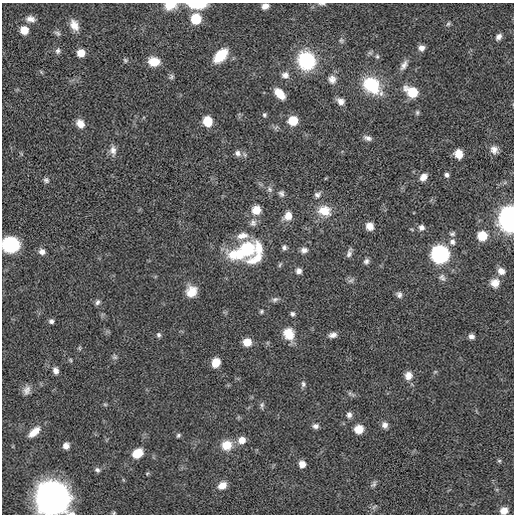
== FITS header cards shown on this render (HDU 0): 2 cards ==
NAXIS1  =                  512
NAXIS2  =                  512

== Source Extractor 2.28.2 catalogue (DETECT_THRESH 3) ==
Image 512 x 512 px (HDU 0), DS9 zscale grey, 1 PNG px = 1 image px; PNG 516 x 516 px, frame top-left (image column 1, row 512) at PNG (2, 3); no overlay
Background 1.44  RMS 20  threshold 61.1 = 3 sigma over >= 5 px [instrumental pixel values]
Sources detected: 116; all 116 listed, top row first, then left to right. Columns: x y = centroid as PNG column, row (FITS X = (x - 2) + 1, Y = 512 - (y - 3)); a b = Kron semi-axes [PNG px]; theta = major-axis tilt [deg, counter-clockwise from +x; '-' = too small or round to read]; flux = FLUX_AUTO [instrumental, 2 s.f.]
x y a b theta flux
322 4 10 4 1 2.8e+03
170 5 12 8 6 2.3e+04
196 5 20 7 -3 3.2e+04
265 6 7 5 17 7.8e+03
30 19 12 8 -9 8.3e+03
196 19 8 7 - 4.8e+04
448 24 7 5 72 2.7e+03
74 25 13 9 -65 1.4e+04
24 30 7 7 - 2.2e+04
57 33 10 5 -27 3.5e+03
499 37 8 6 50 5.8e+03
341 40 7 6 - 2.9e+03
421 48 7 7 - 7.5e+03
58 51 8 6 75 3.7e+03
81 53 6 6 - 2.0e+04
220 56 16 9 46 3.8e+04
377 56 7 5 -75 2.8e+03
125 60 6 5 - 2.3e+03
306 61 16 15 - 1.0e+05
154 62 11 9 -8 2.1e+04
404 65 14 7 58 7.5e+03
41 72 7 3 -54 1.7e+03
285 75 9 8 - 7.3e+03
171 77 7 6 - 2.9e+03
332 79 11 10 - 8.6e+03
372 85 19 14 -43 7.5e+04
412 92 11 8 -30 4.7e+04
280 94 12 7 -47 2.0e+04
340 101 10 7 -32 7.9e+03
417 112 7 5 89 2.4e+03
264 115 5 5 - 2.4e+03
208 121 9 8 - 2.6e+04
293 121 7 7 - 3.5e+04
80 124 9 7 -55 1.2e+04
368 138 10 6 -17 5.4e+03
113 150 14 8 -84 8.3e+03
494 150 10 9 - 8.5e+03
238 153 9 8 - 6.0e+03
459 154 8 7 - 1.9e+04
447 175 5 5 - 3.7e+03
423 177 9 7 46 9.2e+03
46 180 7 7 - 3.6e+03
269 189 9 7 -65 4.3e+03
281 193 8 7 - 4.1e+03
317 195 9 7 37 4.9e+03
256 210 10 10 - 1.7e+04
324 211 17 13 -14 2.5e+04
288 216 10 8 54 1.5e+04
511 219 9 7 89 1.9e+06
253 223 10 9 - 6.6e+03
370 226 9 8 - 1.2e+04
421 228 7 7 - 6.1e+03
452 234 9 6 10 3.4e+03
242 236 18 9 8 1.3e+04
482 236 7 7 - 3.8e+04
452 242 9 8 - 6.4e+03
10 244 12 10 -9 1.3e+05
284 247 7 6 - 3.9e+03
259 248 17 9 -80 1.9e+04
247 249 19 18 - 6.8e+04
304 250 9 7 5 5.9e+03
42 252 8 7 - 6.4e+03
349 253 12 5 73 4.8e+03
236 254 27 15 -9 4.4e+04
440 254 9 9 - 4.8e+05
257 258 21 9 31 2.2e+04
366 261 7 6 - 4.3e+03
280 265 8 4 63 2.2e+03
299 271 7 7 - 6.1e+03
501 271 10 9 - 1.0e+04
442 277 11 8 -49 5.7e+03
351 280 9 5 29 3.7e+03
495 283 11 11 - 1.3e+04
191 291 13 12 - 2.0e+04
399 295 8 7 - 4.7e+03
275 299 9 6 30 3.9e+03
97 302 8 6 69 3.9e+03
262 311 6 5 - 2.2e+03
292 314 6 5 - 3.3e+03
51 321 6 5 - 3.8e+03
289 334 16 13 -66 2.3e+04
159 335 7 6 - 3.2e+03
333 335 9 6 14 6.5e+03
471 336 6 6 - 5.0e+03
247 342 7 7 - 2.0e+04
79 348 5 5 - 1.8e+03
115 357 7 7 - 3.2e+03
70 360 5 4 - 1.6e+03
216 362 9 8 - 1.7e+04
56 371 8 6 -72 6.2e+03
435 372 6 3 19 1.6e+03
408 376 10 9 - 1.1e+04
303 384 8 6 -83 3.7e+03
27 390 12 9 72 7.8e+03
350 393 6 4 72 2.2e+03
105 404 6 4 -1 1.9e+03
262 405 9 5 85 3.2e+03
349 415 8 7 - 5.2e+03
385 425 8 7 - 6.6e+03
315 426 8 7 - 4.9e+03
359 429 8 8 - 1.8e+04
34 432 16 8 42 1.5e+04
178 435 5 4 - 2.3e+03
242 440 9 8 - 1.3e+04
227 445 12 12 - 2.3e+04
66 446 6 6 - 7.7e+03
137 453 11 8 35 2.1e+04
499 461 6 5 - 1.9e+03
302 464 6 6 - 1.2e+04
97 470 7 6 - 3.3e+03
147 474 5 5 - 1.6e+03
374 484 9 6 52 3.4e+03
222 486 10 8 30 1.3e+04
53 498 11 10 - 6.9e+06
504 510 7 6 - 1.3e+04
114 513 5 4 - 1.5e+03
At the frame edge (FLAGS 8, measured only in part): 9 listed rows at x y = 322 4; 170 5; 196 5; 265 6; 511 219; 10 244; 53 498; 504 510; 114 513